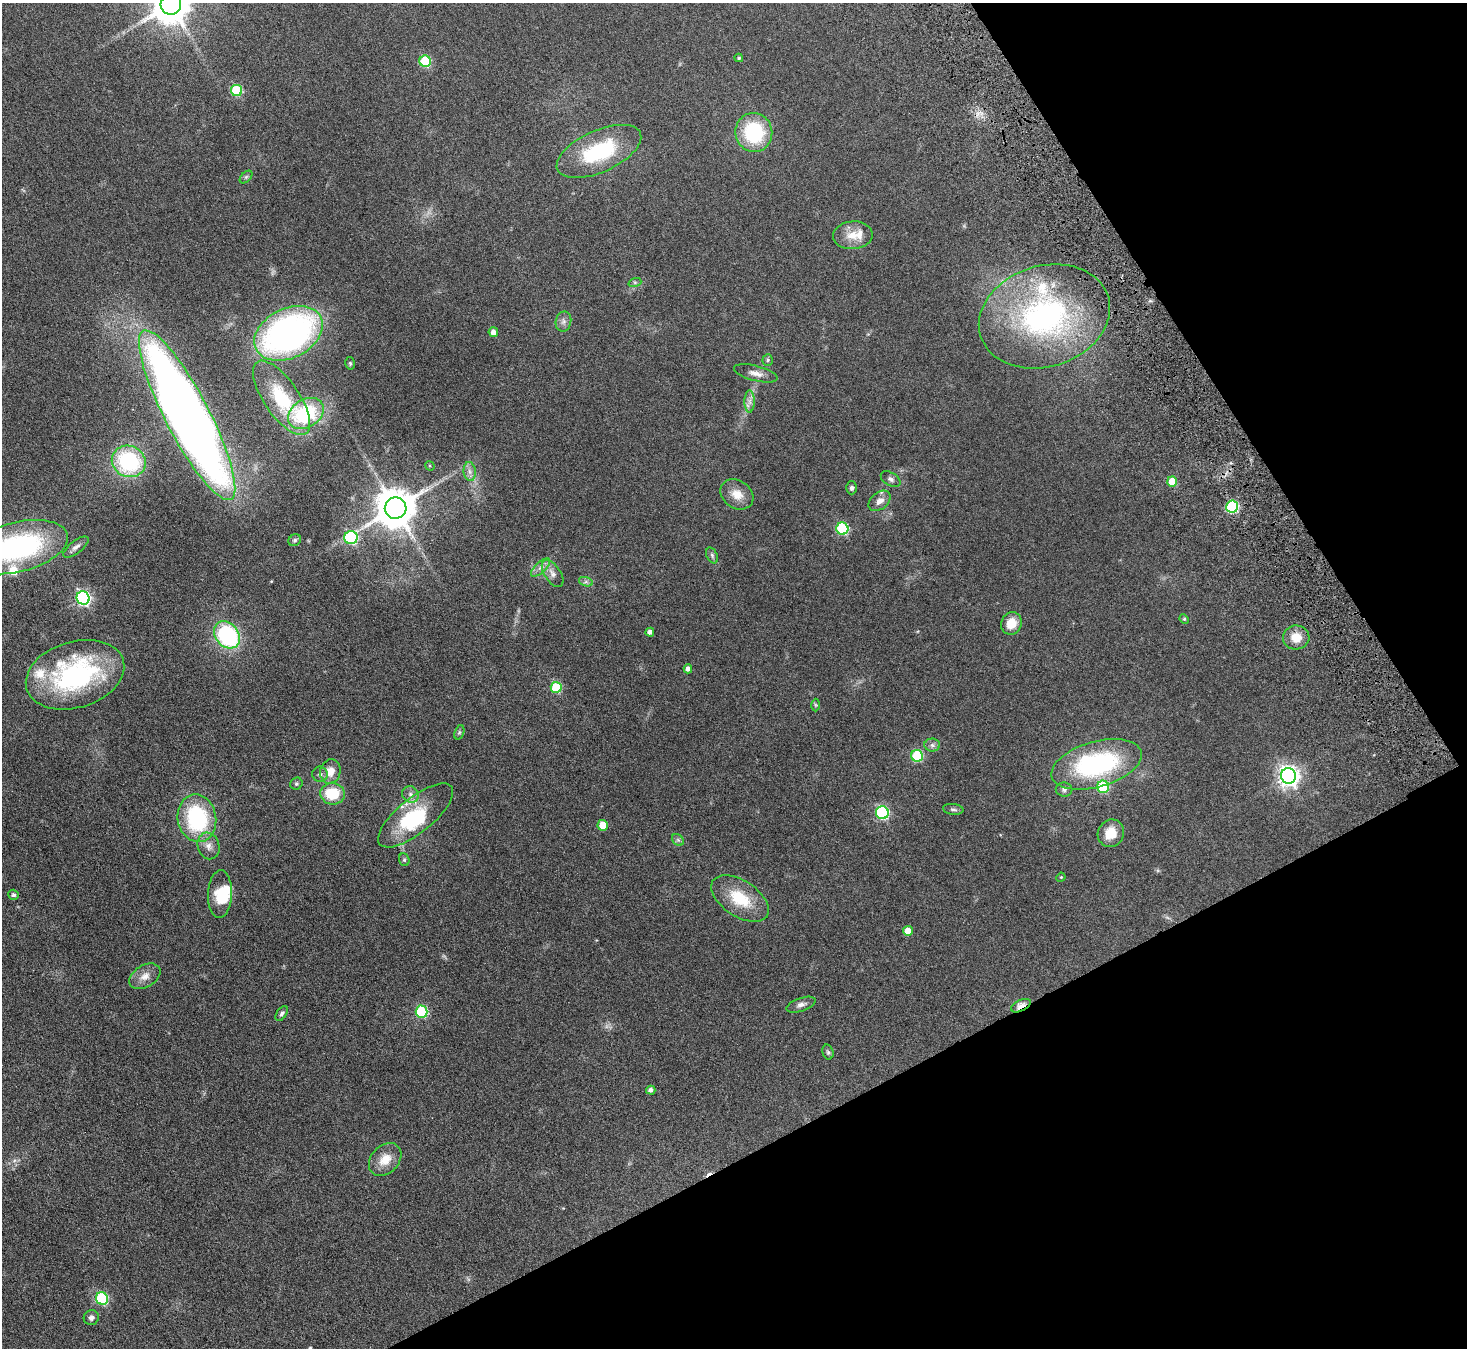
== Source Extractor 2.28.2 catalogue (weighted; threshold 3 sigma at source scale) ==
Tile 12 of 4 x 4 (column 4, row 3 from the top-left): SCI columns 4448-5912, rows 1671-3016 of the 5965 x 5897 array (HDU 1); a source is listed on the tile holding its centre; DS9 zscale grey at full resolution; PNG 1469 x 1350 px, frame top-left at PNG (2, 3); each listed source drawn as its Kron ellipse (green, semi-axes under 4 px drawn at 4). Shown black and unused: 26% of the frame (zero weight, under 4 of 8 exposures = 3% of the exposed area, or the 3 px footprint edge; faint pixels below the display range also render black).
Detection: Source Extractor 2.28.2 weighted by HDU 2 'WHT'; one run over the whole footprint, this tile lists its part. Background 0.0899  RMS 0.0048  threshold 0.0198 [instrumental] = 3 sigma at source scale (4.09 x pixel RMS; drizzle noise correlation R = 1.36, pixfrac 0.8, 0.05/0.05 arcsec/px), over >= 5 px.
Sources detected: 95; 4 inside a brighter object's white glare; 1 cosmic-ray / hot-pixel residue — neither listed nor drawn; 5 inside a brighter listed object's ellipse — not listed separately; the other 85 listed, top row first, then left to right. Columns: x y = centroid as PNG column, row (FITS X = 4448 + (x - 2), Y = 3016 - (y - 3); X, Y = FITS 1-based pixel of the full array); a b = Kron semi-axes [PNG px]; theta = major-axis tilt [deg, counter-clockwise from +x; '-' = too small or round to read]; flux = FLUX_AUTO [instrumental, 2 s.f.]
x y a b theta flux
171 4 10 10 - 1300
739 58 4 3 - 0.62
425 61 6 5 - 30
236 90 5 5 - 34
754 132 19 18 - 31
599 151 45 21 24 36
246 177 7 4 45 0.82
853 235 20 14 4 6.9
635 282 7 4 18 0.66
1044 316 67 50 17 110
563 321 10 7 78 1.9
493 332 5 4 - 2.6
288 333 36 24 27 170
768 360 6 5 - 0.76
350 363 6 5 - 0.69
756 373 22 7 -14 3.3
282 398 43 17 -56 25
750 401 11 5 -90 1.9
306 413 19 14 33 38
187 415 95 22 -63 580
129 461 17 15 -26 43
430 466 5 4 - 0.47
470 472 9 6 -83 2.1
891 479 11 6 -30 1.4
1172 481 5 5 - 9
852 488 6 5 - 1
737 494 17 14 -34 5.9
880 501 12 8 39 2.8
1232 507 6 6 - 50
396 508 11 10 - 1500
842 529 6 6 - 40
351 538 6 6 - 52
295 540 7 5 32 0.9
18 547 51 25 14 86
76 547 15 6 38 2
712 555 8 5 -64 1
541 567 12 5 44 2.1
553 574 15 8 -56 3
586 582 7 4 -18 0.98
83 598 7 6 - 97
1184 619 5 4 - 0.56
1011 623 11 10 - 6.8
650 632 4 4 - 1.6
227 635 15 11 -51 47
1296 637 13 12 - 6.5
688 669 4 4 - 2
75 675 50 33 17 74
556 687 5 5 - 24
815 705 6 4 -89 0.63
459 732 7 4 70 0.77
932 745 8 6 -1 1.4
917 756 6 5 - 31
1097 764 46 22 16 65
330 771 12 10 75 5.3
320 774 8 7 - 1.4
1288 776 8 7 - 260
296 784 6 5 - 0.78
1103 787 6 6 - 33
1064 790 8 7 - 1.4
333 794 12 10 -7 16
410 794 9 7 -44 2.1
953 809 10 5 -6 1.2
882 813 6 6 - 61
416 815 46 17 39 31
197 818 24 19 -79 42
603 825 5 5 - 9.2
1111 833 14 13 - 7.6
678 840 7 5 -43 0.99
209 846 13 10 -70 3.3
404 860 6 5 - 0.76
1061 877 5 3 - 0.41
220 894 24 12 88 10
13 895 5 5 - 1.1
740 899 32 18 -33 17
908 931 5 5 - 7
145 976 17 11 32 4.2
801 1005 15 6 19 2
1021 1006 10 5 27 5.5
422 1012 6 6 - 41
282 1013 8 5 57 1.1
828 1052 7 5 -74 0.87
651 1090 4 4 - 1.4
385 1159 18 13 46 7.1
102 1298 6 6 - 38
91 1318 7 7 - 1.6
Overlapping masked pixels (flux is a lower limit): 1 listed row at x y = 1021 1006
Isophote crosses this tile's border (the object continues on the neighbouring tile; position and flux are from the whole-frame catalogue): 2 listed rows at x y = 171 4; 18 547